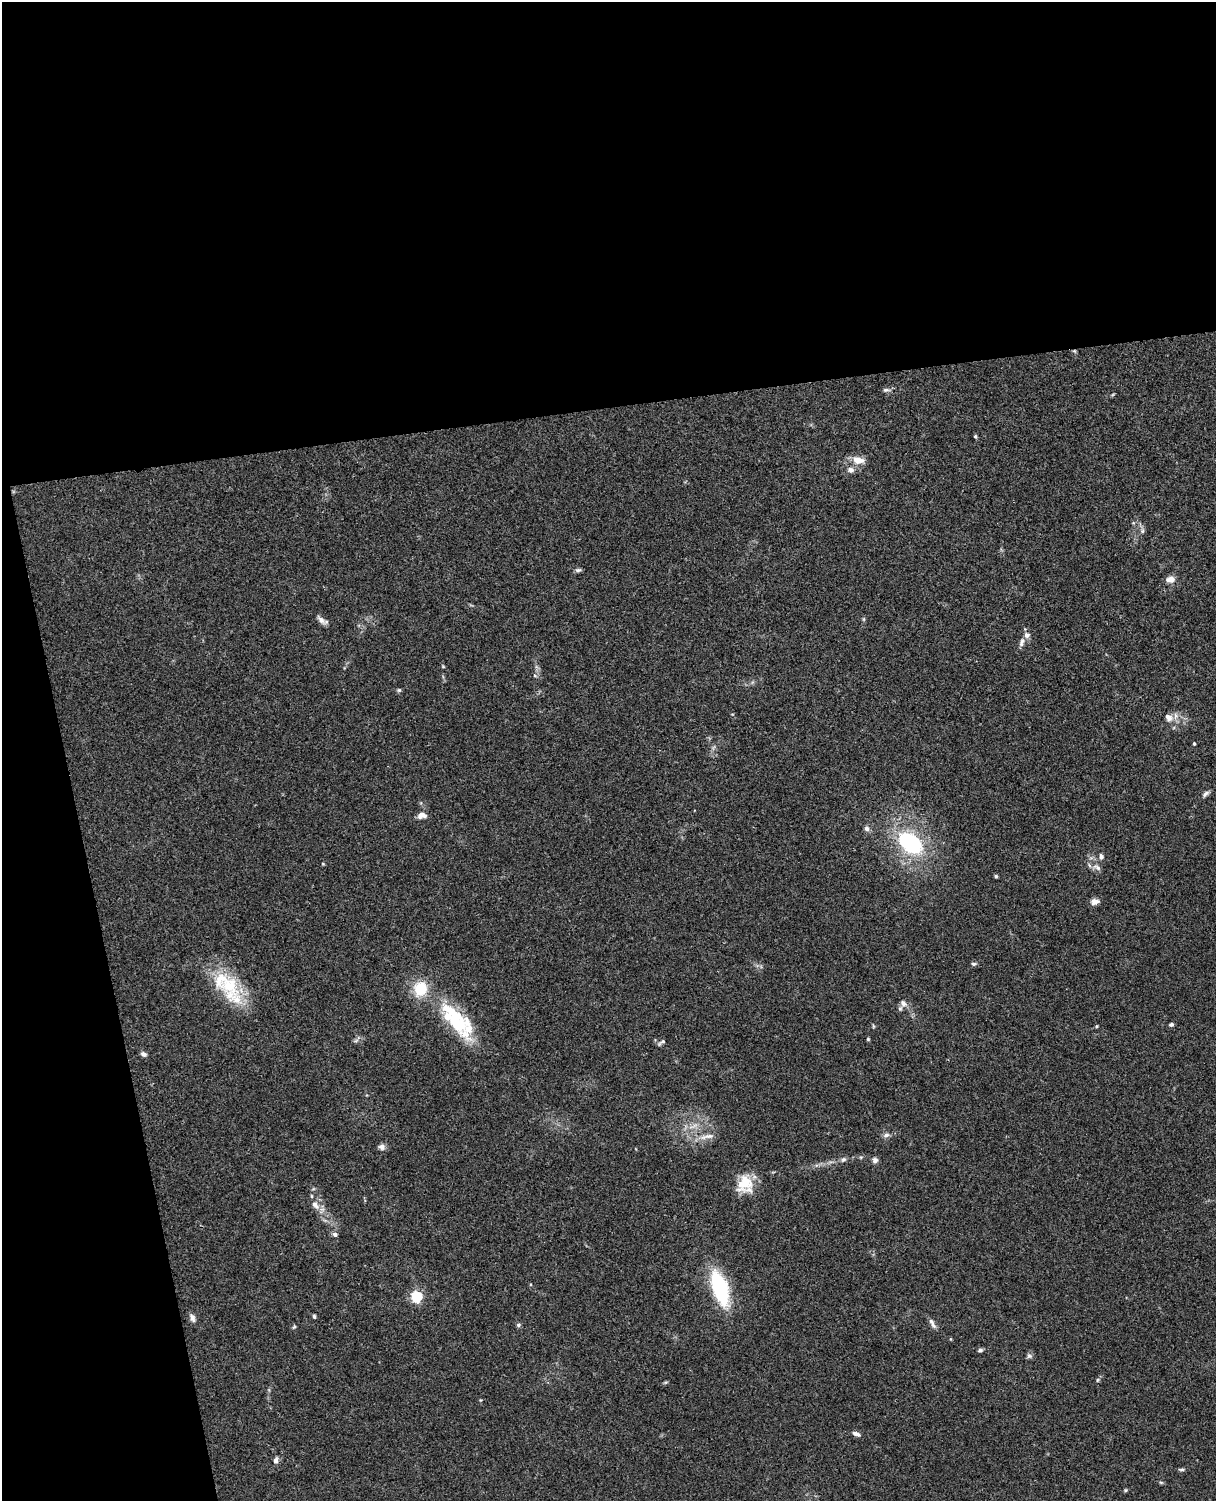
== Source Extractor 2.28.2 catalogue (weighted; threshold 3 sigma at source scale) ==
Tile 1 of 4 x 3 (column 1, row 1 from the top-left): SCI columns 58-1271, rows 3148-4646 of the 4968 x 4908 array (HDU 1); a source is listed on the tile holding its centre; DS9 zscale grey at full resolution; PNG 1218 x 1503 px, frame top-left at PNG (2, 2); no overlay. Shown black and unused: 33% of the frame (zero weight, under 3 of 4 exposures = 5% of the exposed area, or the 3 px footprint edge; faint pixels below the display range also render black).
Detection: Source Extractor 2.28.2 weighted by HDU 2 'WHT'; one run over the whole footprint, this tile lists its part. Background 0.0381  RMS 0.0041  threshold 0.0187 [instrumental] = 3 sigma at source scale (4.5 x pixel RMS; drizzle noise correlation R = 1.50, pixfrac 1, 0.05/0.05 arcsec/px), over >= 5 px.
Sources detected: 67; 8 inside a brighter listed object's ellipse — not listed separately; the other 59 listed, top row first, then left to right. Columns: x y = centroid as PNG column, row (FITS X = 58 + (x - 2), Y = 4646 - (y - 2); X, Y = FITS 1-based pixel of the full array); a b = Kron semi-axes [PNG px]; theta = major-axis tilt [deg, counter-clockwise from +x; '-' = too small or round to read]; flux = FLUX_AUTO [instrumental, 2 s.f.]
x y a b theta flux
886 390 10 5 -2 1
975 436 5 4 - 0.54
858 460 14 9 -10 4.7
851 470 9 7 -19 1.8
1142 531 7 6 - 1.1
578 570 8 5 10 0.89
1170 579 10 7 5 3.1
864 619 6 4 90 0.51
321 620 14 6 -46 2
1022 642 14 6 68 1.9
443 666 5 3 - 0.37
535 676 6 3 -19 0.51
399 690 5 5 - 0.61
1169 717 12 9 -39 3.1
1194 743 4 3 - 0.65
1206 794 10 5 43 1.2
422 815 9 6 8 3.3
867 828 7 6 - 1.4
910 843 31 20 -38 40
1101 856 7 5 -75 1.1
323 864 5 3 - 0.33
1097 867 13 6 -33 2.1
996 876 4 4 - 0.61
1095 901 11 7 9 2
974 964 7 4 9 0.75
229 985 35 29 -78 22
903 1003 10 8 -44 2.1
453 1012 55 15 -41 21
1171 1024 5 4 - 0.85
873 1026 6 3 -72 0.45
1096 1026 4 3 - 0.45
868 1039 4 4 - 0.48
356 1040 7 4 20 0.75
661 1042 11 4 35 0.85
144 1054 7 5 -30 1.3
886 1135 9 6 27 1.4
708 1136 17 6 3 2.8
382 1147 8 7 - 1.7
843 1159 8 6 35 0.98
875 1160 7 7 - 1.4
744 1183 23 17 60 11
315 1205 14 8 -51 3.2
335 1234 6 5 - 1.2
720 1288 39 16 -71 32
417 1297 5 5 - 52
314 1316 5 4 - 0.65
192 1318 12 6 -68 1.7
931 1321 13 6 -52 1.7
518 1325 6 5 - 0.7
294 1327 6 4 44 0.52
980 1350 6 4 19 0.82
1029 1356 8 6 -54 0.97
1097 1380 6 4 88 0.53
666 1382 6 4 18 0.53
856 1434 10 5 -20 1.7
276 1460 9 6 78 1.4
1181 1469 8 4 -1 0.75
1161 1482 6 4 -2 0.53
1125 1490 5 4 - 0.53